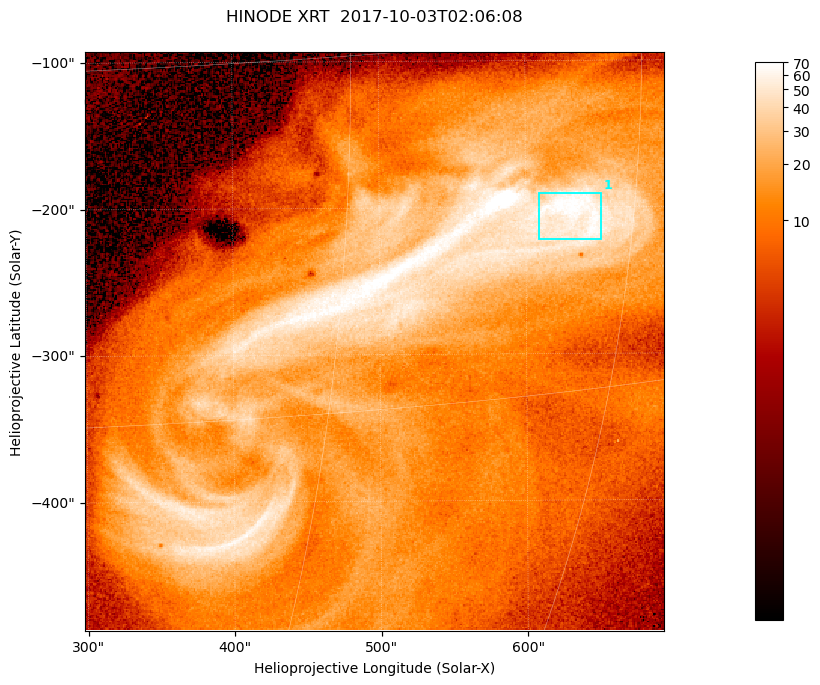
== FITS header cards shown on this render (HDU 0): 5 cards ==
TELESCOP= 'HINODE  '           /
INSTRUME= 'XRT     '           /
DATE_OBS= '2017-10-03T02:06:08.528' /
CTYPE1  = 'Solar-X '           /
CTYPE2  = 'Solar-Y '           /

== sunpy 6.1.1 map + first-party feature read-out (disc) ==
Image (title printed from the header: HINODE XRT  2017-10-03T02:06:08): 384 x 384 px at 1.03 arcsec/px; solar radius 958 arcsec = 932 px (partial field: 5.4% of the solar disc is inside the frame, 100% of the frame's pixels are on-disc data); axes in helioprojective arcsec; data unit not stated in the header (colour bar unlabelled)
Orientation: roll -0.357 deg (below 1 deg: not rotated)
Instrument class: DISC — disc imager (sunpy class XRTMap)
Bright regions (active regions / flare kernels): reference = the on-disc median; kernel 3 px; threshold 5 sigma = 49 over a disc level ~11.7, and >= 1.15x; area >= 147 px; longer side >= 5 px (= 5.1 arcsec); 1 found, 1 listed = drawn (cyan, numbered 1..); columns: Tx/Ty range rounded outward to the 5 arcsec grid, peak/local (2 s.f.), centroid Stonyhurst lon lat
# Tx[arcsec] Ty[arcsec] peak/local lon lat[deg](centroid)
1 605..655 -225..-190 6.2 +42 -7